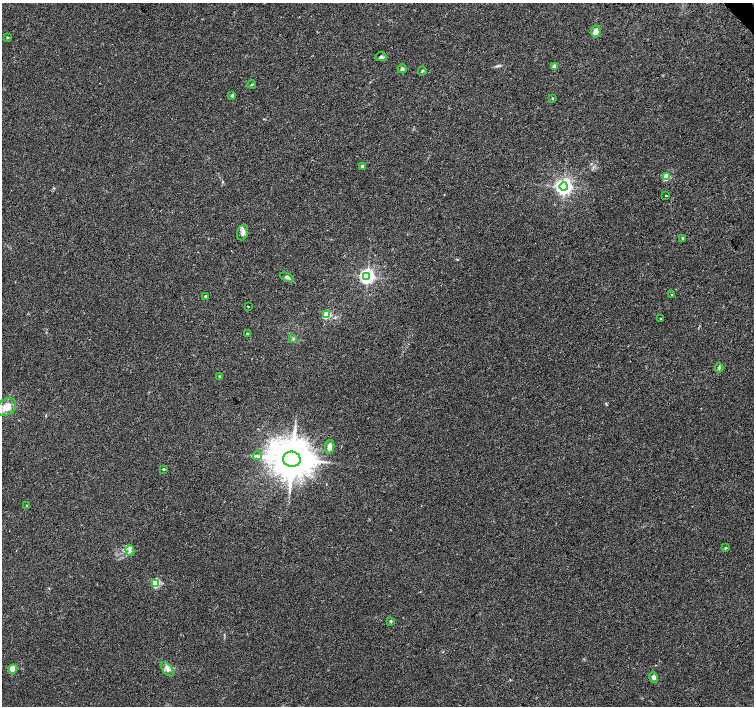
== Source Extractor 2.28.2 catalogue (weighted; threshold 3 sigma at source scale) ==
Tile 10 of 4 x 4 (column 2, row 3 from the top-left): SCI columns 1509-3012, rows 1620-3026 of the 6020 x 5987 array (HDU 1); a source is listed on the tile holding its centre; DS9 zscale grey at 2 x 2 block average (1 PNG px = mean of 2 x 2 image px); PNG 756 x 708 px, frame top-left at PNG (2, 3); each listed source drawn as its Kron ellipse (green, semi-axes under 4 px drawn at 4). Shown black and unused: <1% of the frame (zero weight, under 2 of 3 exposures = <1% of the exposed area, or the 3 px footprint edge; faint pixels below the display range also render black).
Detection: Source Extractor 2.28.2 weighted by HDU 2 'WHT'; one run over the whole footprint, this tile lists its part. Background 0.0335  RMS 0.0046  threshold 0.0208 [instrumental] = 3 sigma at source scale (4.5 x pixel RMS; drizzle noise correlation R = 1.50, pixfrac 1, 0.0396/0.0396 arcsec/px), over >= 5 px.
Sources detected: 40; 1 inside a brighter object's white glare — neither listed nor drawn; the other 39 listed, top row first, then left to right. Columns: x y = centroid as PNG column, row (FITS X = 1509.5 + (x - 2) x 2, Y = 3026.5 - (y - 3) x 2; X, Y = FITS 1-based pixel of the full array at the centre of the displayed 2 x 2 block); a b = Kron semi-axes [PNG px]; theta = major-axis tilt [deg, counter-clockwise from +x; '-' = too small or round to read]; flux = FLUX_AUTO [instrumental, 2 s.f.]
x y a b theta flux
596 31 6 5 - 6.7
7 38 3 2 - 1.3
381 57 6 4 0 2.7
554 66 3 2 - 9.1
402 69 4 4 - 2.4
422 71 5 2 - 1
252 84 4 2 - 0.98
232 95 4 3 - 1.4
552 98 4 3 - 0.92
362 166 3 2 - 2.5
666 177 3 3 - 46
564 187 4 4 - 400
666 195 2 2 - 2.6
243 232 8 5 74 4.3
682 238 4 2 - 0.87
367 276 4 4 - 370
287 277 7 4 -20 2.6
672 295 2 2 - 0.76
205 296 2 2 - 1.8
248 306 2 2 - 4.3
327 315 3 3 - 52
660 318 2 2 - 3.3
247 333 3 2 - 0.72
293 339 3 2 - 0.95
719 368 4 3 - 1.7
220 376 4 3 - 1
6 407 11 8 37 12
330 447 7 4 77 7.1
257 456 4 2 - 1.2
292 459 9 7 -9 3900
163 469 2 2 - 1.8
26 505 2 2 - 0.65
725 548 4 3 - 1
130 551 5 4 - 2.8
156 583 3 3 - 71
391 621 4 3 - 1.1
13 669 4 3 - 18
167 669 8 5 -49 4.3
654 677 5 4 - 4.3
Diffuse or blended objects may show on this block-average render without a row.